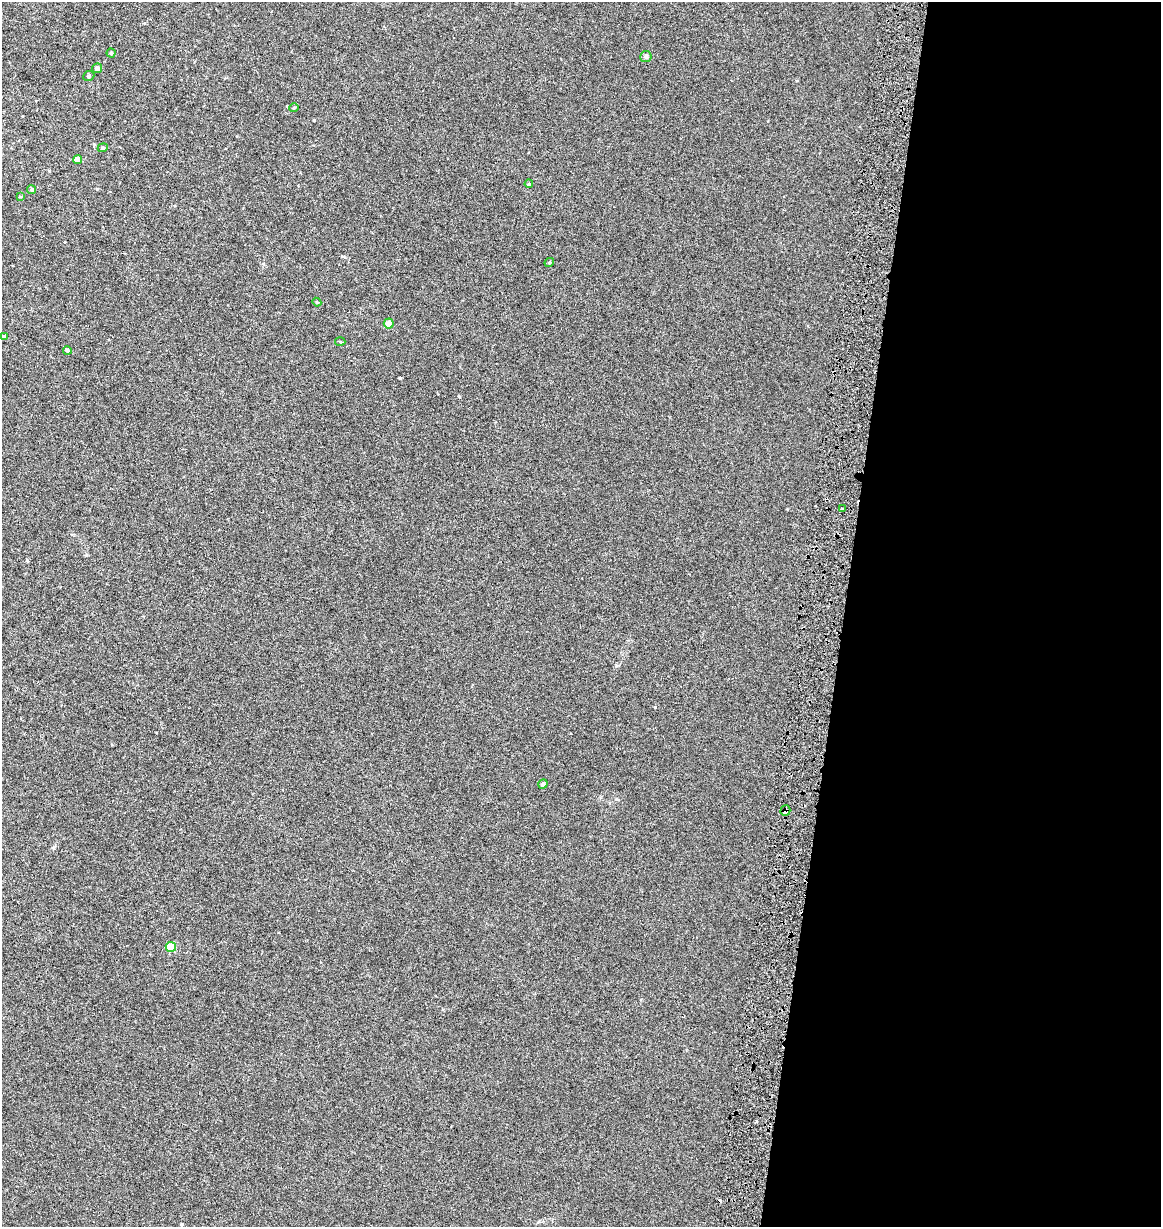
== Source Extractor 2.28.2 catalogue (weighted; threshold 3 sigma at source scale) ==
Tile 12 of 4 x 4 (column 4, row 3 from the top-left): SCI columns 3764-4922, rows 1226-2450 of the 5150 x 4910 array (HDU 1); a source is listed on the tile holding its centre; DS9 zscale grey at full resolution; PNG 1163 x 1229 px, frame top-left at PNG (2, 2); each listed source drawn as its Kron ellipse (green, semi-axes under 4 px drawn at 4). Shown black and unused: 27% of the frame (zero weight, under 3 of 6 exposures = <1% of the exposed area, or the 3 px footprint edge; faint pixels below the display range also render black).
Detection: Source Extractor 2.28.2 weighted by HDU 2 'WHT'; one run over the whole footprint, this tile lists its part. Background 0.00109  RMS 0.0025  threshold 0.0103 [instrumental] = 3 sigma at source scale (4.09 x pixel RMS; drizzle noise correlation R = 1.36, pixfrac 0.8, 0.0396/0.0396 arcsec/px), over >= 5 px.
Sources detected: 21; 1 cosmic-ray / hot-pixel residue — neither listed nor drawn; the other 20 listed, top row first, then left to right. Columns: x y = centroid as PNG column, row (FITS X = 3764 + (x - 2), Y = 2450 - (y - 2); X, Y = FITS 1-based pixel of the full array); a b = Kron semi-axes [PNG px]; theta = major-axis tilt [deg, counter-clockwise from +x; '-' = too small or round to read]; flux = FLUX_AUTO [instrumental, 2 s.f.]
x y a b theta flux
111 53 4 4 - 0.32
646 56 5 5 - 0.73
97 68 5 5 - 0.77
89 76 6 4 23 0.36
294 108 4 4 - 0.26
103 148 5 4 - 0.32
77 160 4 4 - 1.7
529 184 4 3 - 0.18
32 190 4 4 - 0.37
20 196 4 3 - 0.17
549 262 5 4 - 0.27
317 302 4 4 - 0.23
389 323 5 5 - 1.8
4 337 4 4 - 0.56
340 342 5 3 - 0.21
67 350 4 4 - 0.41
842 509 3 3 - 1.1
543 784 5 4 - 0.67
785 811 5 5 - 1.1
171 947 5 5 - 6
Overlapping masked pixels (flux is a lower limit): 1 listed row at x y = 785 811
Unlisted compact peaks at least as high as the median listed source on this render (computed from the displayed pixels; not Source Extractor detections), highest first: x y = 400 378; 314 120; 655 707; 86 555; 287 106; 459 396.